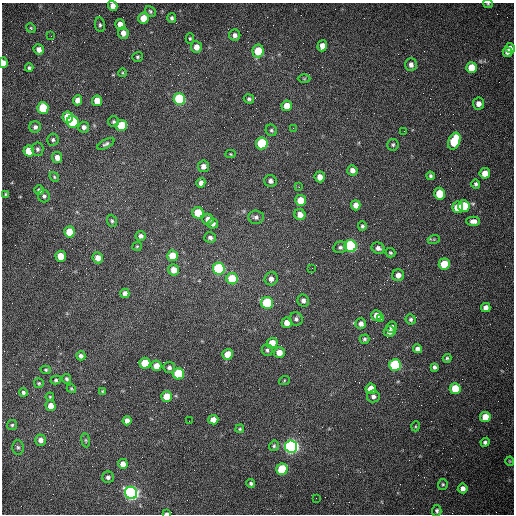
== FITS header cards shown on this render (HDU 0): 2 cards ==
NAXIS1  =                  512 /fastest changing axis
NAXIS2  =                  512 /next to fastest changing axis

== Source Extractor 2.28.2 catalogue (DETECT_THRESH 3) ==
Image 512 x 512 px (HDU 0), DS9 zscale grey, 1 PNG px = 1 image px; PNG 516 x 516 px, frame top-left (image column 1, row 512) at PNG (2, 3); each listed source drawn as its Kron ellipse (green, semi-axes under 4 px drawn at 4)
Background 1520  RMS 23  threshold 68.5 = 3 sigma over >= 5 px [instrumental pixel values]
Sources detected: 159; all 159 listed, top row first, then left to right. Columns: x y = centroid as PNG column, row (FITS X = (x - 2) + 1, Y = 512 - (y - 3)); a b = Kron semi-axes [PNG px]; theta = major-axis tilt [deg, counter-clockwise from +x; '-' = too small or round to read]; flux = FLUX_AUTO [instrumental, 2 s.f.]
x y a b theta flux
488 4 5 4 - 1700
113 6 5 4 - 11000
150 11 6 5 - 2700
143 18 5 5 - 22000
172 18 5 4 - 3100
120 24 5 5 - 14000
100 25 7 5 -81 3100
31 28 5 4 - 1700
123 33 6 5 - 9700
235 35 5 5 - 5800
51 36 3 2 - 1500
190 38 5 4 - 2000
322 46 5 5 - 12000
196 47 6 5 - 12000
510 48 5 5 - 7300
39 49 5 5 - 9000
258 51 6 5 - 40000
507 52 5 5 - 6200
137 57 5 5 - 2400
3 63 5 4 - 11000
411 65 6 6 - 6900
29 68 4 3 - 3100
471 68 5 5 - 33000
123 73 4 3 - 1400
304 79 6 4 0 1800
179 99 6 6 - 150000
249 99 5 4 - 3000
78 100 5 4 - 10000
97 101 5 5 - 22000
478 104 6 6 - 8900
287 106 5 5 - 20000
43 108 6 5 - 66000
68 117 5 5 - 44000
73 122 6 5 - 110000
114 122 5 5 - 3000
121 125 6 5 - 51000
35 127 6 5 - 4500
84 127 5 5 - 6000
293 128 2 2 - 970
271 130 6 5 - 2800
404 131 2 2 - 620
53 140 6 5 - 3200
454 141 9 5 67 69000
262 143 6 6 - 110000
106 144 9 4 27 3900
393 145 6 5 - 2900
37 149 6 6 - 3700
29 151 5 5 - 32000
230 154 5 4 - 1500
57 158 5 5 - 9500
203 166 5 5 - 8500
352 170 5 5 - 9000
485 173 5 5 - 16000
430 176 4 3 - 3000
54 177 5 4 - 2000
320 177 5 5 - 11000
270 181 6 6 - 5300
201 183 5 4 - 5500
476 184 5 4 - 3100
299 187 3 3 - 1300
39 190 5 4 - 5300
6 194 3 3 - 1700
439 194 6 5 - 38000
44 196 6 6 - 3600
301 200 5 5 - 26000
356 205 5 4 - 11000
464 206 6 5 - 50000
458 207 6 5 - 41000
198 213 6 5 - 43000
300 215 5 5 - 12000
256 217 7 7 - 4800
208 219 6 5 - 10000
112 221 6 4 -70 2700
473 221 7 4 -2 8000
213 224 5 5 - 5000
362 226 5 4 - 3100
69 232 5 5 - 36000
140 236 5 5 - 4400
210 238 6 5 - 4300
434 239 6 4 18 1800
137 246 5 4 - 1700
351 246 6 6 - 280000
340 247 7 6 - 3800
378 248 7 5 -26 6400
390 253 5 5 - 2400
61 256 5 5 - 31000
173 256 5 5 - 41000
98 258 5 5 - 12000
444 264 5 5 - 43000
312 268 2 2 - 830
219 269 6 6 - 200000
174 270 5 5 - 16000
398 275 6 6 - 9100
232 279 6 5 - 52000
271 279 7 6 - 7800
125 293 5 4 - 7900
303 300 6 5 - 5500
267 303 6 6 - 110000
486 307 5 4 - 8100
376 315 5 5 - 11000
296 319 7 6 - 4300
381 319 2 2 - 890
411 319 5 5 - 3400
287 323 5 5 - 15000
361 324 5 5 - 8000
391 327 5 5 - 4900
389 331 6 5 - 7500
365 339 5 4 - 2900
272 343 5 5 - 26000
417 349 4 4 - 7000
267 350 6 5 - 3500
279 352 5 5 - 16000
228 354 5 5 - 21000
81 356 4 4 - 6000
447 358 4 4 - 2300
145 363 5 5 - 50000
395 365 6 6 - 170000
156 366 5 5 - 16000
169 367 6 5 - 4600
434 367 4 4 - 3800
46 370 5 4 - 2400
178 374 5 5 - 98000
67 379 5 4 - 2800
56 380 5 4 - 2400
284 381 5 3 - 1400
39 383 5 5 - 2000
71 389 5 3 - 1700
371 389 5 5 - 20000
455 389 5 5 - 49000
102 391 4 4 - 1400
23 393 4 4 - 3400
167 396 5 5 - 28000
373 396 6 6 - 5000
50 397 4 3 - 1400
50 406 5 5 - 13000
485 417 5 5 - 26000
213 420 5 4 - 13000
127 421 4 4 - 8300
189 421 2 2 - 600
12 425 5 5 - 2500
416 426 5 3 - 1500
240 429 4 4 - 2100
41 440 5 5 - 8500
86 440 7 3 -81 2100
485 442 5 4 - 3700
274 446 5 4 - 2700
291 446 6 6 - 710000
18 447 7 5 -87 3500
510 461 4 4 - 1500
123 464 5 4 - 13000
282 469 5 5 - 91000
108 477 6 6 - 4900
251 483 4 4 - 3100
443 484 5 5 - 2200
463 488 5 5 - 8400
131 493 6 6 - 590000
316 498 2 2 - 3600
437 511 6 4 86 3300
167 513 4 2 - 3800
At the frame edge (FLAGS 8, measured only in part): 4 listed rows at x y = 488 4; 113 6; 3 63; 167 513